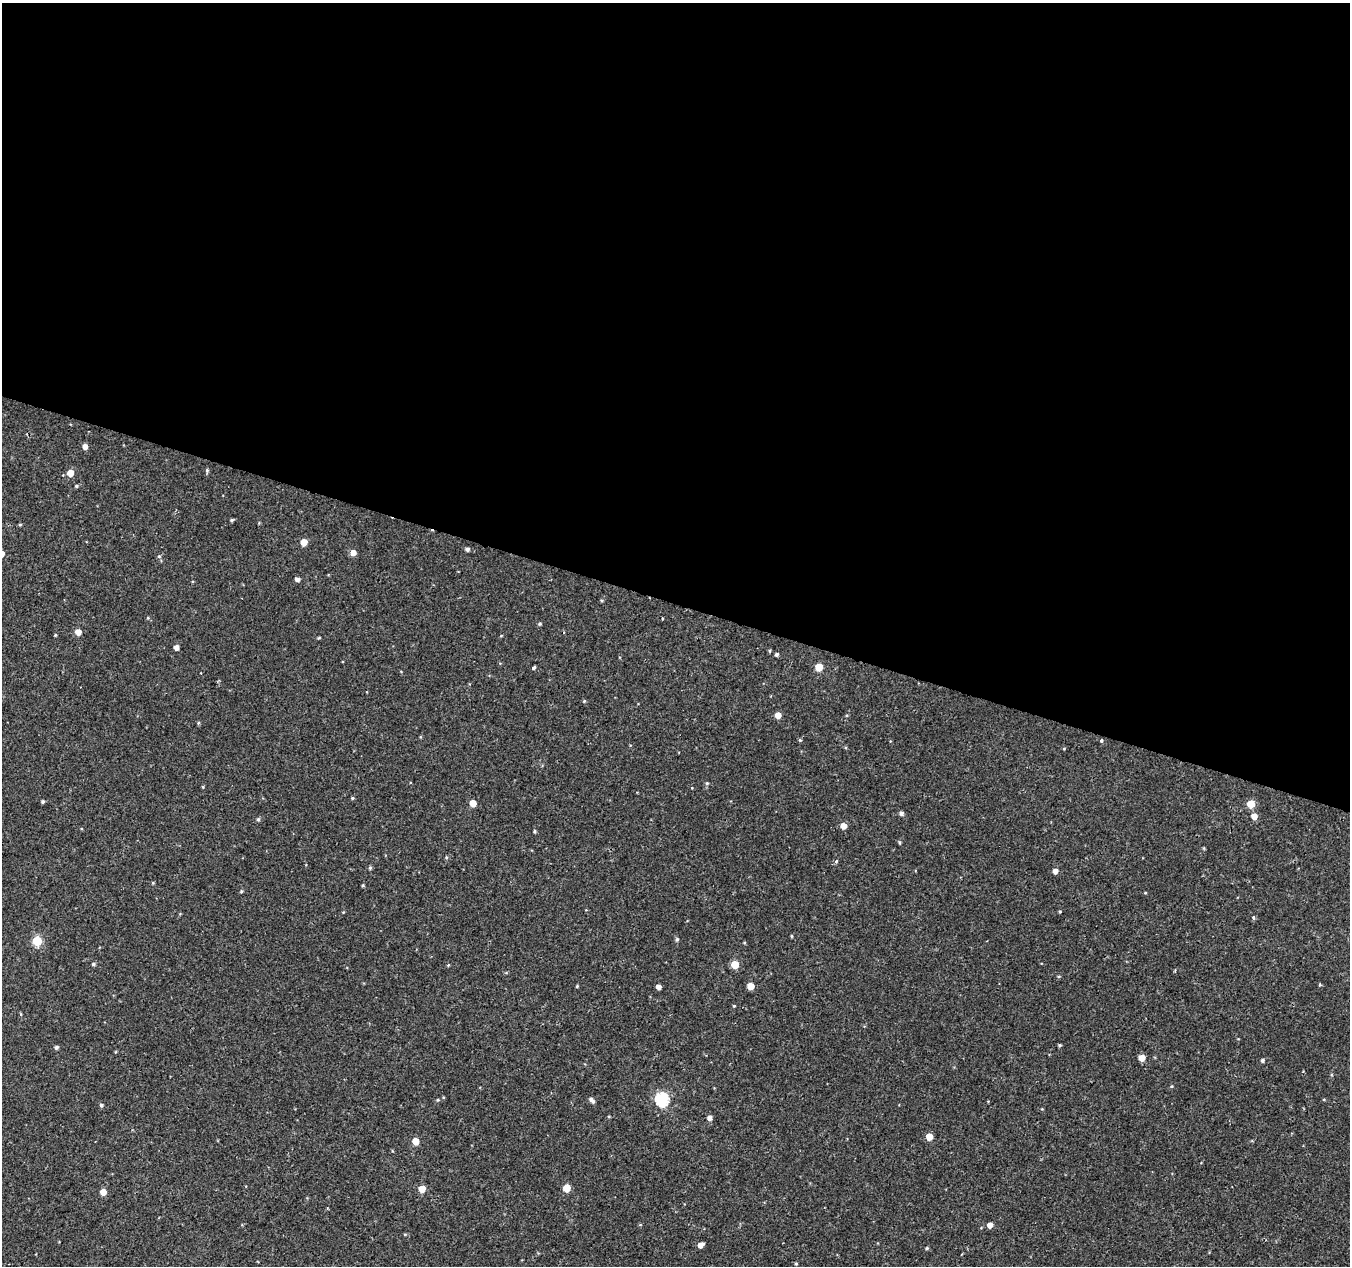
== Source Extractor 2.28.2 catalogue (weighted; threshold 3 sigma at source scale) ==
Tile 3 of 4 x 4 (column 3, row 1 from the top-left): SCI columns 2705-4052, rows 4073-5336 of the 5417 x 5589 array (HDU 1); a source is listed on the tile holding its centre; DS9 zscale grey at full resolution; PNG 1352 x 1268 px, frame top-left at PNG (2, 3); no overlay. Shown black and unused: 48% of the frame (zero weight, under 2 of 3 exposures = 2% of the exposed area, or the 3 px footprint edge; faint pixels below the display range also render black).
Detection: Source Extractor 2.28.2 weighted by HDU 2 'WHT'; one run over the whole footprint, this tile lists its part. Background 9.53e-04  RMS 0.0026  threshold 0.0118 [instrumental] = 3 sigma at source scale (4.5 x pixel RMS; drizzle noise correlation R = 1.50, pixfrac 1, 0.0396/0.0396 arcsec/px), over >= 5 px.
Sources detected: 75; all 75 listed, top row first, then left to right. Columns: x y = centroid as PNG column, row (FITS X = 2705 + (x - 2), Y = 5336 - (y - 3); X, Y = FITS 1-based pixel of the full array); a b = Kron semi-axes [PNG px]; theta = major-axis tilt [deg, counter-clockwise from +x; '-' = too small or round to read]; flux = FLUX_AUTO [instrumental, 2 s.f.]
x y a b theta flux
85 447 5 4 - 1.5
207 470 5 4 - 0.38
70 473 5 5 - 3
76 486 4 4 - 0.33
232 520 5 4 - 0.32
20 525 4 4 - 0.27
304 542 5 5 - 3.4
467 549 4 4 - 0.7
353 553 5 5 - 2.1
159 556 5 5 - 0.36
297 579 5 4 - 0.91
602 600 4 4 - 0.28
148 618 5 4 - 0.28
663 618 3 2 - 0.33
540 624 4 4 - 0.36
78 632 5 5 - 2.1
55 635 3 3 - 0.23
501 636 5 3 - 0.19
176 647 4 4 - 1.1
770 651 5 3 - 0.27
777 654 4 4 - 0.55
819 667 5 5 - 5.2
533 668 3 3 - 1.8
584 701 4 3 - 0.24
778 715 5 5 - 2.4
198 723 5 4 - 0.31
800 740 4 4 - 0.3
1101 741 4 3 - 0.4
1064 749 5 3 - 0.22
707 783 5 4 - 0.33
203 787 5 3 - 0.22
352 798 4 4 - 0.29
43 802 4 4 - 0.37
473 803 5 5 - 3.1
1251 804 5 5 - 6
901 813 5 5 - 0.78
1254 816 5 5 - 2
258 819 5 4 - 0.41
843 826 5 5 - 1.9
534 831 4 3 - 0.31
899 842 5 3 - 0.29
446 857 5 4 - 0.3
836 861 4 4 - 0.59
370 868 5 4 - 0.37
1055 871 5 4 - 1.4
153 883 4 3 - 0.24
363 885 5 3 - 0.24
1253 918 6 3 -71 0.35
791 936 4 3 - 0.23
677 940 6 4 89 0.4
37 941 5 5 - 11
93 964 4 4 - 0.4
735 965 5 5 - 5.9
577 986 4 3 - 0.24
751 986 5 5 - 3.7
658 987 4 4 - 1.2
734 1006 4 3 - 0.24
1059 1045 4 3 - 0.32
56 1047 4 4 - 0.54
1142 1058 5 5 - 3.1
1262 1060 4 4 - 0.51
662 1099 6 6 - 35
438 1100 4 4 - 0.25
592 1100 8 4 -51 0.81
101 1105 5 4 - 0.48
710 1118 5 5 - 1
929 1137 5 5 - 3.1
415 1141 5 5 - 3.9
567 1188 5 5 - 5
422 1189 5 5 - 3.4
103 1192 5 5 - 2.3
990 1225 5 4 - 1.7
700 1245 5 4 - 1.3
927 1248 4 4 - 0.35
796 1264 5 3 - 0.25